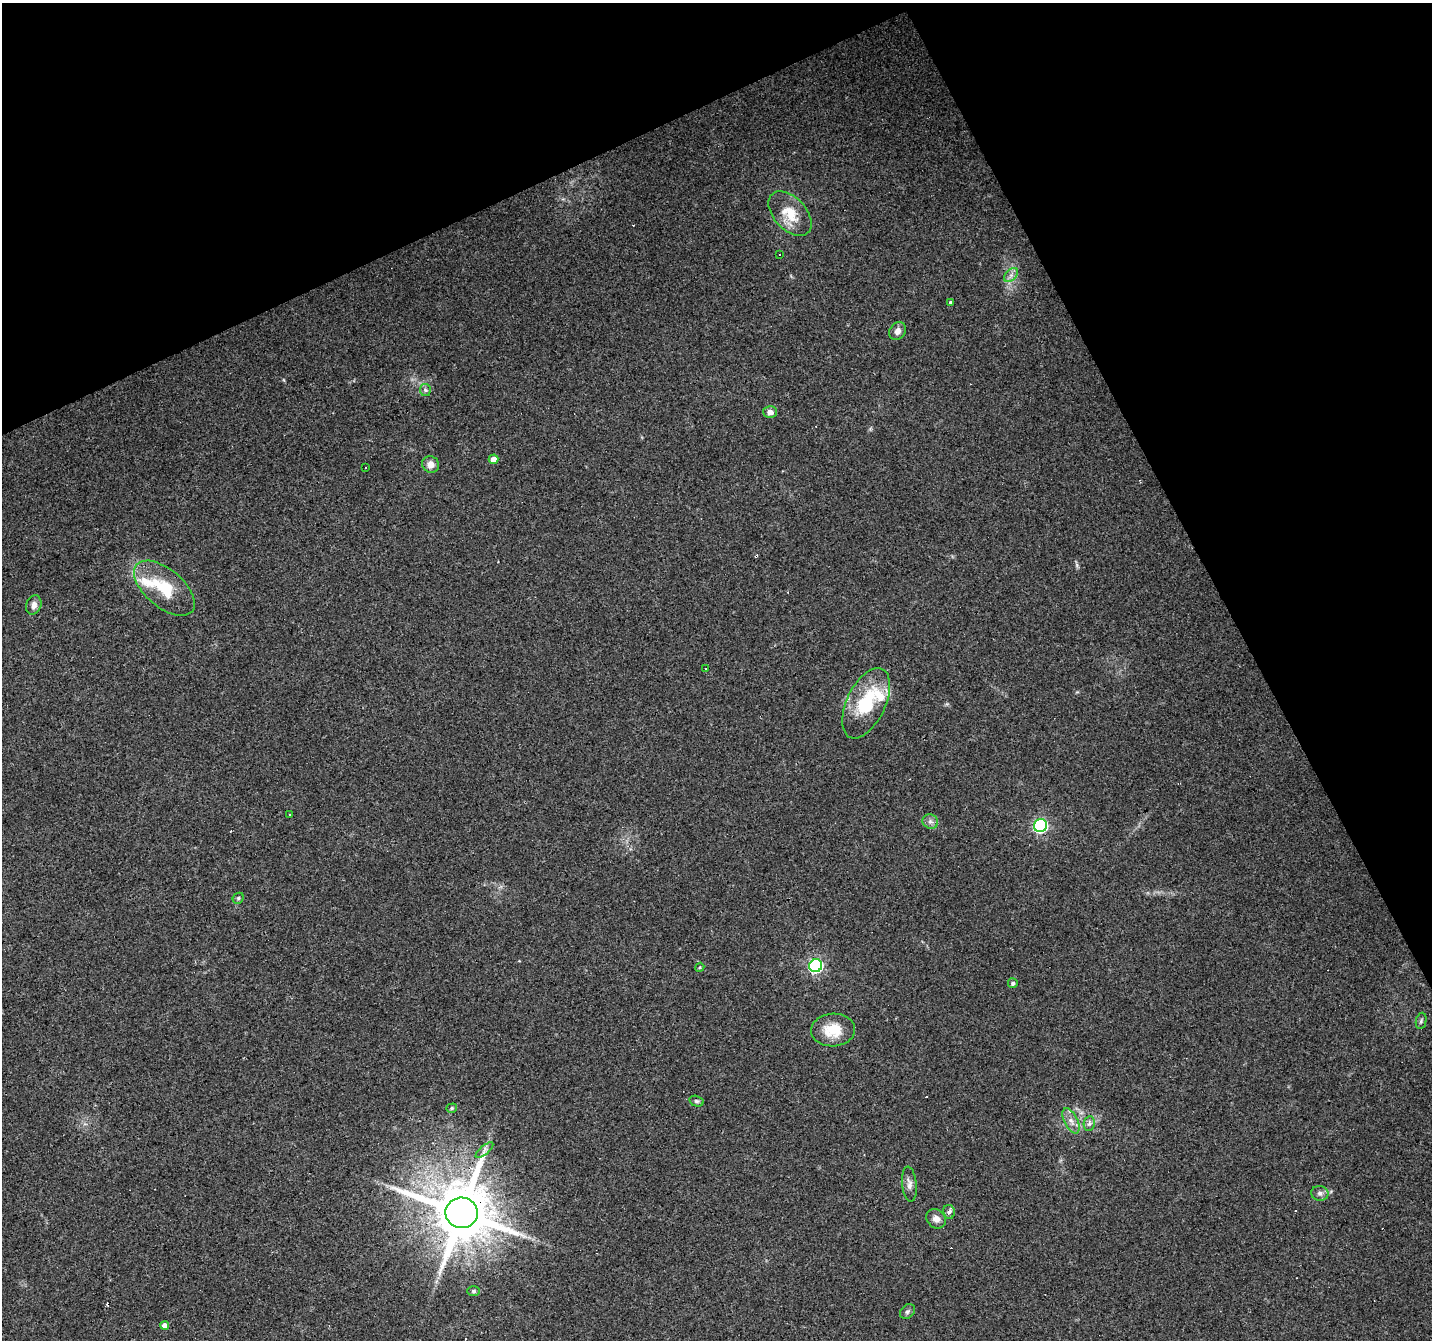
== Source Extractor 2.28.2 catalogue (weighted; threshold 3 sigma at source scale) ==
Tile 3 of 4 x 4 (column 3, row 1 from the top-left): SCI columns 2861-4290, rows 4164-5501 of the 5720 x 5594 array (HDU 1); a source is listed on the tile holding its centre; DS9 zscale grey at full resolution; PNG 1434 x 1342 px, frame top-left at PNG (2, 3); each listed source drawn as its Kron ellipse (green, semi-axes under 4 px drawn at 4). Shown black and unused: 24% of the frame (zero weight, under 3 of 4 exposures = <1% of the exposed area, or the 3 px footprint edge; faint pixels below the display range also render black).
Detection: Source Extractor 2.28.2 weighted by HDU 2 'WHT'; one run over the whole footprint, this tile lists its part. Background 0.0436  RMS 0.005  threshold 0.0225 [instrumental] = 3 sigma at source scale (4.5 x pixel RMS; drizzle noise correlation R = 1.50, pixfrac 1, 0.0396/0.0396 arcsec/px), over >= 5 px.
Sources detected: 47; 9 cosmic-ray / hot-pixel residue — neither listed nor drawn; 2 inside a brighter listed object's ellipse — not listed separately; the other 36 listed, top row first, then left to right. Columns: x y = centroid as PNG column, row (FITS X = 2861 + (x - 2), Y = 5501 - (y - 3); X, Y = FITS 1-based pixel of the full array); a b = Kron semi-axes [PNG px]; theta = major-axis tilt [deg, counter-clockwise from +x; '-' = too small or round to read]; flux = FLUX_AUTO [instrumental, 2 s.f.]
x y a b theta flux
790 214 26 16 -47 12
780 254 3 2 - 0.78
1011 275 8 5 45 1.9
950 302 4 3 - 0.63
898 331 9 8 - 2.8
425 390 6 5 - 1.1
770 412 7 6 - 3
494 459 5 5 - 4
431 464 8 8 - 3.6
365 468 2 2 - 0.48
164 588 36 19 -40 20
34 605 10 7 69 2.8
706 668 3 3 - 0.86
866 703 38 19 64 29
290 814 3 2 - 0.85
930 822 8 7 - 1.8
1040 826 7 6 - 93
238 898 6 5 - 0.77
816 966 6 6 - 95
700 967 5 3 - 0.48
1013 983 5 5 - 1.3
1421 1021 8 5 79 0.98
833 1030 22 16 3 13
696 1101 7 5 -16 0.96
452 1108 5 4 - 0.77
1071 1121 13 6 -63 3.3
1089 1124 7 5 79 1.4
484 1150 11 3 40 1.4
909 1184 17 7 -84 2.8
1320 1193 8 7 - 1.9
949 1212 7 5 -81 1.4
461 1213 16 15 - 4100
936 1219 10 9 - 3.2
474 1291 6 5 - 0.87
907 1312 8 6 45 1.3
165 1325 4 4 - 3.3
Overlapping masked pixels (flux is a lower limit): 1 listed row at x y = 461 1213